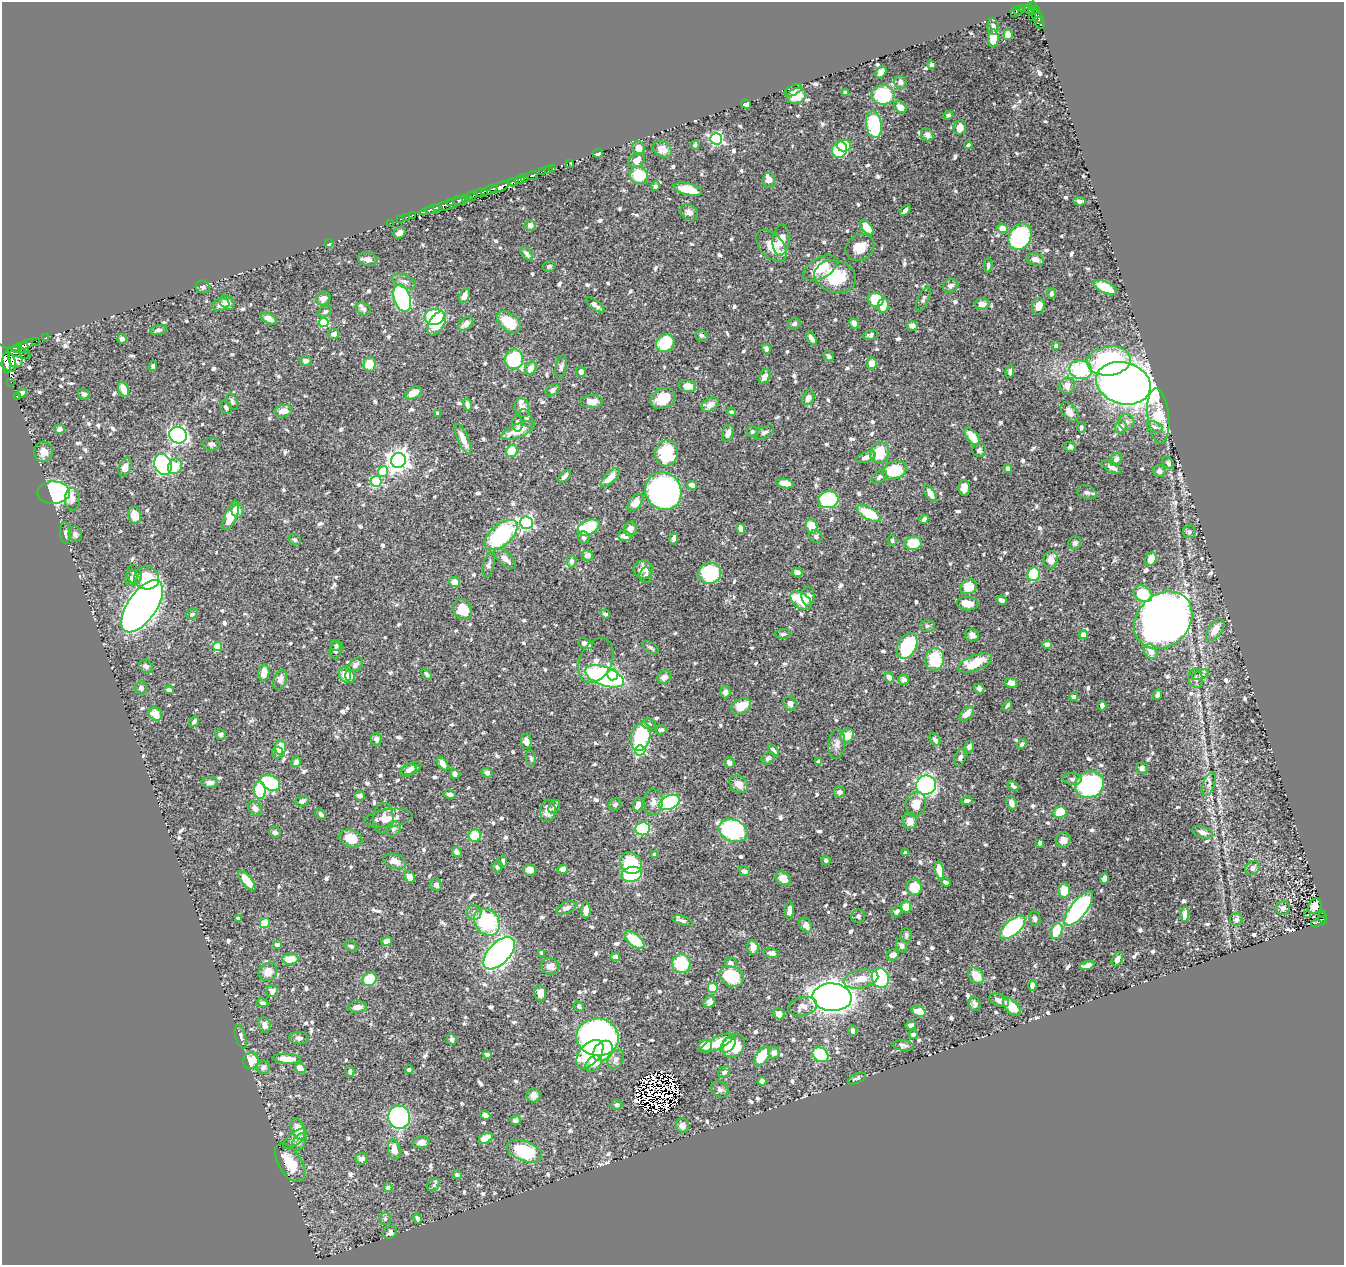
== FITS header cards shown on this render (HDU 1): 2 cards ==
NAXIS1  =                 1342
NAXIS2  =                 1263

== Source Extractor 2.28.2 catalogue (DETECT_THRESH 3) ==
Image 1342 x 1263 px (HDU 1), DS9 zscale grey, 1 PNG px = 1 image px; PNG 1346 x 1267 px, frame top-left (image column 1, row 1263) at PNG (2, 2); each listed source drawn as its Kron ellipse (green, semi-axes under 4 px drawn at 4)
Background 0.54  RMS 0.0082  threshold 0.0246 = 3 sigma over >= 5 px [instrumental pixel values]
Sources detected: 876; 8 with non-positive FLUX_AUTO (blend fragments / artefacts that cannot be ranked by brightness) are neither listed nor drawn; of the other 868, the 500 brightest by FLUX_AUTO listed and drawn (368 fainter detections omitted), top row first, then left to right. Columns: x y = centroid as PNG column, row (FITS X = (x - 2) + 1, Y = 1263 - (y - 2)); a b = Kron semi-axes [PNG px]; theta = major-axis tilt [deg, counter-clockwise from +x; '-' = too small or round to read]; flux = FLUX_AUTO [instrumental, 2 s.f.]
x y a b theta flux
1032 6 4 3 - 120
1023 8 4 3 - 110
1029 9 5 4 - 170
1018 10 5 3 - 110
1035 10 3 3 - 33
1015 12 4 3 - 88
1036 15 10 4 -45 74
1033 17 4 3 - 38
1039 23 7 4 -60 46
993 26 8 5 -84 2
1008 34 6 4 -82 3.6
993 38 9 5 -89 11
931 65 4 4 - 1.5
881 72 7 4 54 3
901 82 6 6 - 2.4
793 90 9 5 27 2.5
845 93 4 3 - 1.4
883 95 11 9 1 37
797 96 10 8 27 11
746 104 5 4 - 2.5
900 107 7 5 -39 5
948 115 5 4 - 1.3
874 125 13 8 -81 34
960 127 7 6 - 3.8
927 135 7 5 -48 2.1
716 139 6 5 - 87
695 145 4 3 - 1.3
968 145 4 3 - 1.3
844 146 7 6 - 27
638 148 7 6 - 4.2
662 149 10 7 -28 5.6
839 150 8 7 - 35
598 153 5 3 - 3.3
637 160 8 6 33 5.1
569 163 3 2 - 2.9
552 168 3 2 - 15
548 170 3 3 - 16
543 171 3 2 - 7.4
532 175 5 3 - 220
639 175 9 8 - 20
525 178 3 3 - 110
520 180 5 4 - 330
769 180 7 6 - 2.8
513 182 6 3 5 210
655 186 5 4 - 1.3
500 187 10 4 23 1700
688 189 14 6 -13 12
489 190 9 3 24 250
481 193 7 4 -4 320
471 196 7 3 21 240
465 198 3 3 - 70
460 200 7 4 0 110
1080 201 6 4 -4 2.3
450 203 3 2 - 75
445 205 28 4 17 320
436 208 4 3 - 460
433 210 8 4 6 660
905 210 6 3 42 2
689 212 9 7 -32 2.9
413 215 3 2 - 24
407 217 3 2 - 17
400 219 3 2 - 9.3
390 223 2 2 - 11
530 225 5 5 - 3
867 228 9 5 -51 8.8
1002 228 5 4 - 6.8
399 233 6 5 - 2.4
1020 237 14 11 62 58
781 240 16 8 85 12
329 243 4 3 - 5.4
772 246 19 11 -48 8.8
860 247 15 12 32 7.8
526 254 8 4 -49 2.2
368 259 10 6 -11 2.8
1035 259 9 6 -18 3.6
988 265 7 3 88 1.3
549 266 6 5 - 1.4
820 268 19 10 29 14
835 277 21 16 -14 23
404 281 12 6 -21 2.5
950 286 8 6 26 2
203 287 7 6 - 1.9
1105 287 12 5 -26 20
1051 293 5 4 - 1.8
465 296 7 5 64 3.2
323 298 8 6 36 3.2
402 298 14 8 -72 110
923 299 13 5 66 1.5
876 300 8 7 - 18
227 302 8 6 -39 4.3
982 304 7 6 - 4.4
221 305 8 6 17 2.7
595 305 11 4 -38 2
883 305 7 5 81 7.6
1038 306 8 6 79 5.3
363 309 8 6 -30 1.3
325 312 7 5 31 1.3
434 317 10 8 11 35
269 319 8 5 -28 5.6
509 322 13 8 -40 20
324 323 5 4 - 27
854 323 5 4 - 3.9
437 324 13 7 59 11
466 324 9 5 41 3.3
794 324 6 5 - 1.7
912 326 6 5 - 3.2
158 330 8 4 15 1.6
334 334 6 5 - 2.5
701 335 6 5 - 1.6
871 335 7 4 13 1.8
46 337 2 2 - 7.6
811 338 8 4 -59 2.2
122 339 5 4 - 2.3
36 341 3 2 - 5.4
665 343 9 8 - 28
27 344 7 3 27 330
1056 346 4 4 - 1.3
23 347 5 5 - 500
17 348 5 3 - 460
766 349 5 4 - 1.9
19 353 12 4 -18 700
829 356 6 4 -55 1.6
4 358 16 8 -54 1600
16 359 9 7 -72 680
514 359 10 9 - 61
306 361 6 5 - 2
1109 361 22 14 7 81
7 363 10 3 -88 770
872 363 5 5 - 6.3
369 364 7 6 - 8.6
153 366 4 3 - 1.3
561 367 12 5 81 1.9
531 368 7 5 61 5
1081 370 11 9 -10 35
581 372 5 5 - 3.3
1010 372 6 4 81 1.8
765 376 8 5 64 3.4
11 382 2 2 - 2.5
1123 383 28 20 -16 490
687 386 8 6 -9 4.8
1067 386 8 7 - 3.9
123 389 8 5 -63 5.5
552 390 8 5 34 1.5
22 393 5 3 - 1.7
414 393 9 5 33 6.5
84 394 6 5 - 1.3
17 397 2 2 - 5.8
663 398 13 10 27 10
808 398 7 6 - 3.6
592 401 11 6 1 4.5
232 402 9 5 -67 1.5
467 405 6 4 -76 2.8
710 405 9 6 33 4.3
226 407 7 5 -59 1.4
522 408 10 7 -70 3.8
283 411 9 6 9 5.7
731 412 4 3 - 1.3
1069 412 11 7 -51 3.8
438 413 4 3 - 1.8
1158 416 28 10 -84 20
526 418 10 5 -64 1.5
1127 422 8 7 - 2.6
517 423 8 5 -87 2.1
1081 427 5 4 - 1.3
1121 427 6 6 - 4.5
1154 427 8 5 -19 1.4
60 429 5 5 - 2.7
518 431 18 7 22 9.9
752 432 5 5 - 1.6
728 433 8 5 68 2.9
764 433 11 5 30 1.6
178 435 9 8 - 140
972 437 10 5 -52 11
463 439 16 5 -65 5.8
211 444 9 6 -2 1.6
1070 447 6 5 - 1.7
979 450 7 6 - 1.3
512 451 6 5 - 17
44 452 10 9 - 4.9
667 453 13 11 78 26
880 453 10 9 - 17
866 457 10 5 19 3.1
1116 459 7 5 62 2.7
398 460 7 7 - 390
1168 463 6 5 - 1.5
163 465 10 8 -67 130
175 466 8 6 62 9.2
125 467 10 6 71 4.6
1111 467 10 5 -29 2.7
1008 469 4 4 - 1.8
894 470 12 9 19 22
1159 471 6 6 - 2.1
383 472 5 5 - 23
564 476 7 4 45 2.5
610 477 12 5 46 6.7
879 477 8 5 36 1.6
376 481 5 5 - 48
785 484 9 4 -10 5.3
692 485 5 4 - 4.2
964 488 8 6 87 5.1
663 491 19 17 -54 260
1087 492 10 6 -19 2
54 493 16 11 2 94
930 494 9 4 -59 5.2
72 499 11 7 -90 3.6
828 500 10 8 12 63
635 502 10 6 50 5.3
238 511 6 6 - 3
869 513 13 6 -29 22
135 515 8 6 -78 6.9
231 516 15 6 67 15
924 519 5 4 - 2.1
526 523 6 6 - 100
812 526 7 5 -75 12
588 528 12 7 24 30
630 529 7 6 - 3
741 529 5 4 - 4.3
1189 532 6 6 - 1.8
65 533 11 5 -85 1.6
75 534 8 6 -75 2.3
501 535 20 10 40 58
625 536 7 5 -3 4.5
584 537 6 5 - 1.8
816 537 7 6 - 1.5
674 538 6 4 80 1.8
295 540 6 5 - 1.3
892 540 5 4 - 1.5
913 543 8 6 5 14
1075 543 7 6 - 1.5
587 555 6 5 - 3.4
505 559 13 6 -43 3.5
1151 559 7 5 67 6.7
1051 560 9 7 79 5.2
571 562 6 5 - 2.2
489 565 13 5 76 1.6
643 569 9 9 - 4.7
797 572 5 4 - 2.6
710 573 11 10 - 38
1034 574 7 6 - 41
134 575 10 7 -73 2
646 575 8 6 84 1.4
131 578 8 6 69 1.5
147 578 12 11 - 17
455 582 5 5 - 5.1
969 587 9 7 32 12
1143 594 10 7 -32 18
808 596 9 6 -89 3.5
801 600 12 7 -37 19
1002 600 5 4 - 2.8
968 604 11 6 -7 6.1
142 606 30 14 55 920
463 609 11 9 -55 13
192 614 6 5 - 1.4
605 614 5 3 - 1.3
1163 620 32 26 43 680
927 626 7 6 - 1.3
1215 630 12 7 54 5.8
783 634 8 5 2 1.7
1083 634 4 4 - 3.2
972 635 7 6 - 2.5
585 644 7 5 -25 4.2
1047 644 4 4 - 4.5
336 645 6 5 - 1.3
907 646 14 9 61 41
218 647 5 4 - 20
650 647 9 5 -35 1.6
336 650 8 6 84 2.2
1151 652 8 6 -50 4.3
935 659 11 9 80 20
596 661 24 16 64 7.8
975 663 18 7 20 14
356 665 8 6 42 2
146 666 7 6 - 2.3
264 672 8 5 80 7.1
427 674 6 4 -45 1.5
345 675 8 6 -75 9.1
612 675 5 5 - 32
1200 675 9 4 21 1.4
350 676 6 5 - 2.5
604 676 20 9 -20 120
664 677 7 6 - 3.1
889 677 5 4 - 3.8
904 679 6 5 - 2.2
1196 679 9 7 -79 1.8
280 680 10 6 70 3.2
1011 683 6 5 - 2.9
141 688 6 6 - 1.8
979 689 5 4 - 2.1
169 690 5 4 - 1.7
725 692 6 5 - 3.2
1157 695 5 3 - 1.7
1073 697 4 4 - 2.2
790 703 7 6 - 2.4
1007 705 5 3 - 1.4
741 706 10 7 29 9.1
1102 706 5 4 - 3.1
156 714 7 6 - 7.3
967 714 9 5 44 5.1
194 721 6 4 50 1.3
649 724 7 5 -16 1.5
661 730 5 5 - 1.5
220 734 5 5 - 1.5
847 735 7 6 - 6.1
641 737 14 9 72 49
376 739 6 5 - 2.1
935 740 7 5 -54 1.8
526 741 7 5 -84 2.8
837 744 15 8 84 3.4
1022 744 5 4 - 1.4
280 747 7 5 -86 11
969 747 6 5 - 2.2
640 750 5 5 - 52
774 750 7 3 -46 1.9
277 752 6 5 - 1.7
960 757 9 5 69 1.7
531 758 8 5 -81 1.3
768 758 7 5 43 2.7
296 762 5 5 - 2.8
729 762 5 5 - 2.8
818 762 4 3 - 1.6
443 764 7 4 -55 3.9
411 768 11 5 23 3
1142 768 6 5 - 1.8
408 770 8 6 23 2.9
487 773 5 4 - 2.1
455 774 5 4 - 3
1072 779 9 6 -8 1.6
210 783 8 5 1 2.4
270 783 10 7 -28 48
739 784 10 8 -38 4.6
1209 784 12 6 66 2.1
926 785 10 9 - 140
1089 785 15 13 27 83
1013 786 6 4 -42 1.6
260 790 8 6 -86 35
839 792 6 5 - 2.3
450 794 6 4 -9 2.1
360 796 5 4 - 1.9
967 800 5 4 - 1.6
302 801 7 5 21 2
653 802 13 9 89 3.5
669 802 11 7 23 68
1011 803 7 5 -66 3.4
916 804 12 10 78 6.6
615 805 6 5 - 1.7
638 805 7 4 70 4.4
554 807 7 5 57 1.8
255 808 8 6 -48 2.8
548 811 11 7 84 5.4
1060 812 7 5 10 13
321 814 6 4 -45 1.5
383 818 15 10 88 5.3
388 818 24 9 8 6.6
910 821 8 7 - 4.6
394 829 8 6 54 1.8
643 829 7 6 - 33
733 831 15 11 -22 80
275 832 6 5 - 1.7
1203 832 11 5 -18 3.1
475 835 6 6 - 13
351 839 12 9 -19 9.5
1063 840 8 7 - 4
1040 843 4 4 - 2.1
457 852 5 4 - 3.4
905 853 4 4 - 1.6
655 855 4 4 - 4.5
395 861 11 7 -18 4.2
503 861 6 4 79 1.8
826 861 5 4 - 1.5
631 863 11 10 - 37
498 866 6 5 - 1.9
1253 868 8 6 39 1.9
563 869 5 4 - 4.6
530 870 7 5 -12 3.5
939 870 9 4 -77 10
744 871 6 4 -20 1.8
632 874 10 7 12 36
409 876 6 5 - 4.1
783 878 8 6 -38 6.2
1104 879 5 4 - 5.7
247 880 12 5 -52 9.8
946 882 5 3 - 1.8
436 885 6 5 - 2.3
914 887 8 8 - 12
1064 890 7 5 84 10
1315 906 8 6 64 2.6
906 907 5 5 - 8.5
566 908 10 5 23 2.7
1283 908 7 6 - 1.7
1079 909 21 8 52 130
586 910 8 4 87 5.7
789 911 9 4 85 2.9
897 911 6 5 - 2.5
474 912 7 7 - 2.1
1323 913 3 3 - 15
1185 914 7 4 87 5.1
1308 915 3 3 - 1.5
858 916 7 6 - 1.3
239 918 4 3 - 1.3
1323 918 5 4 - 46
1035 919 7 5 -78 1.7
1236 919 6 6 - 1.7
682 921 10 4 -18 1.4
487 922 15 11 -53 45
1319 922 8 3 18 34
265 923 5 5 - 9.8
806 925 8 6 -60 2.8
1013 927 15 7 41 69
1057 931 8 5 72 21
906 936 8 5 -86 1.3
634 940 12 6 -39 21
387 941 5 4 - 3.1
277 944 4 3 - 2.9
351 946 6 5 - 1.3
902 946 7 5 -66 2.1
753 947 7 6 - 3.3
499 953 19 10 46 220
542 953 4 3 - 1.5
772 953 8 5 -8 2.4
893 955 7 5 22 3.7
615 957 5 4 - 4.2
290 959 8 5 2 9.3
1117 959 7 5 61 2.6
731 963 6 5 - 2.4
681 964 9 9 - 24
550 966 9 8 - 3.5
1087 966 7 4 14 5.6
268 972 10 9 - 5.6
731 976 12 9 -27 23
976 976 9 7 -49 7.7
880 978 10 8 -73 57
370 979 7 6 - 19
861 979 17 9 12 8.7
1032 985 5 4 - 2.7
713 988 5 5 - 12
272 991 6 6 - 3.2
540 993 8 6 -85 5.7
832 997 19 13 -4 510
999 1000 10 6 -22 2.9
709 1002 6 5 - 2.8
263 1003 6 4 -10 1.5
975 1004 7 5 -73 1.9
579 1006 6 4 -47 1.4
357 1007 9 5 7 3.1
803 1007 15 9 14 4.4
1012 1007 11 6 -46 13
919 1011 7 5 -18 8.8
779 1014 6 5 - 3.3
265 1025 8 6 -74 2.7
911 1025 5 4 - 2.9
853 1031 5 4 - 2.1
913 1035 4 4 - 1.8
241 1037 12 5 -74 2.1
598 1037 21 18 -7 400
299 1038 9 6 0 2.1
451 1039 6 5 - 1.7
717 1043 18 6 26 11
729 1044 10 6 54 8.7
903 1045 10 5 -7 1.6
705 1046 7 6 - 9.7
733 1046 13 10 44 19
603 1051 11 8 48 29
774 1052 6 5 - 2.9
590 1054 17 10 48 25
487 1055 4 3 - 1.5
820 1055 9 6 -37 36
762 1056 11 6 55 14
287 1059 14 5 -3 7.3
616 1059 10 7 55 3
251 1061 8 7 - 12
594 1063 9 6 43 7.1
263 1067 7 6 - 1.8
300 1068 5 4 - 5.5
409 1070 4 4 - 1.4
350 1071 5 4 - 1.6
724 1072 6 5 - 1.7
857 1078 10 4 25 1.4
762 1081 4 4 - 3.3
720 1089 9 7 -37 1.7
533 1095 7 7 - 2.9
617 1105 6 5 - 1.6
485 1115 5 4 - 2.6
399 1117 11 11 - 73
516 1120 5 5 - 2.5
682 1125 7 6 - 3.5
298 1129 11 6 -68 7.6
486 1138 7 5 29 10
295 1139 14 6 39 3.1
299 1142 9 6 56 2.5
421 1142 8 6 9 4.1
394 1150 10 6 -79 5.5
525 1151 18 10 -22 31
362 1159 6 5 - 2.9
290 1163 21 11 -57 12
457 1175 5 4 - 1.3
434 1185 7 5 39 1.3
388 1187 4 4 - 3.6
417 1218 5 4 - 1.6
385 1219 6 6 - 1.6
390 1232 7 6 - 1.7
At the frame edge (FLAGS 8, measured only in part): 1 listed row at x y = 4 358
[368 fainter detections neither listed nor drawn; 8 non-positive-flux detections neither listed nor drawn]